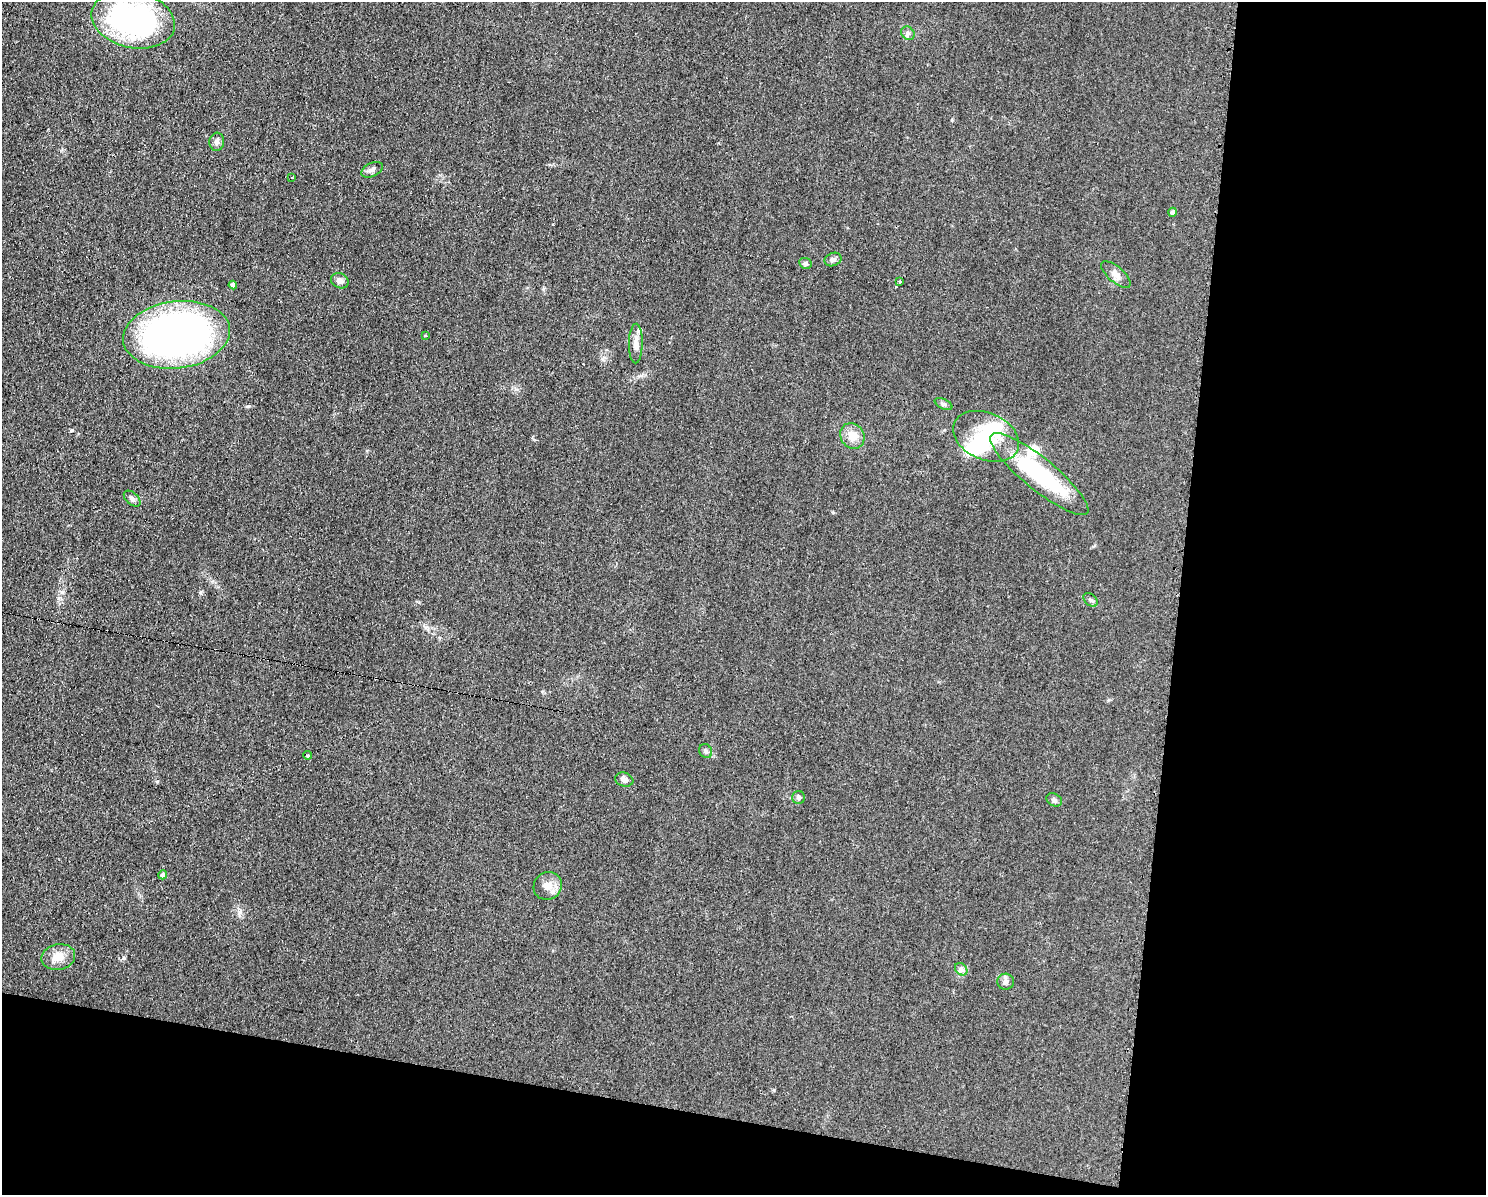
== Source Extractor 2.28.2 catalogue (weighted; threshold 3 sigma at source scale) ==
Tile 12 of 3 x 4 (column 3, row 4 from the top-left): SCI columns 3091-4574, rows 1-1193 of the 4823 x 4771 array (HDU 1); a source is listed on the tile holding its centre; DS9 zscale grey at full resolution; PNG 1488 x 1197 px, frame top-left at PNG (2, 2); each listed source drawn as its Kron ellipse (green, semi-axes under 4 px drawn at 4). Shown black and unused: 27% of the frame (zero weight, under 2 of 3 exposures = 2% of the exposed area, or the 3 px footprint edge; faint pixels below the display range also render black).
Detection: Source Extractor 2.28.2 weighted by HDU 2 'WHT'; one run over the whole footprint, this tile lists its part. Background 0.0548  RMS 0.0099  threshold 0.0444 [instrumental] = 3 sigma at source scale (4.5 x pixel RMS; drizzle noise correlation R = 1.50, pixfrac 1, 0.05/0.05 arcsec/px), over >= 5 px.
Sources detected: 38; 2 inside a brighter object's white glare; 3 cosmic-ray / hot-pixel residue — neither listed nor drawn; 2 inside a brighter listed object's ellipse — not listed separately; the other 31 listed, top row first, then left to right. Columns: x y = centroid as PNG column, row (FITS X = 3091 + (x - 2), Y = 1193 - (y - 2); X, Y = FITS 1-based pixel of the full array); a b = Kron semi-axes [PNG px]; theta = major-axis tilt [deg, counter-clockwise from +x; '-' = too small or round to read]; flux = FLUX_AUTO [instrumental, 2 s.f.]
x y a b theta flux
133 20 42 28 -12 210
908 33 7 6 - 2.6
217 142 9 7 86 3.2
372 170 11 6 26 3.8
292 178 3 2 - 2
1173 212 4 4 - 2.6
833 259 9 6 23 3
805 263 6 5 - 2.7
1116 274 18 7 -41 6.4
340 281 9 7 -28 4.6
900 282 3 3 - 2.9
233 285 4 4 - 4.9
177 335 54 33 7 520
425 336 3 3 - 3.6
636 344 20 7 89 7.5
944 404 9 5 -26 2.2
852 436 13 11 -55 12
986 436 34 23 -23 45
1039 474 62 16 -39 100
132 499 10 6 -42 2.9
1090 600 8 5 -41 2.2
706 751 7 6 - 2.7
307 755 4 3 - 1.4
624 780 9 7 -17 3.8
799 798 6 6 - 2.3
1054 800 8 6 -27 2.6
162 875 5 4 - 2.6
548 886 14 13 - 10
58 957 17 12 11 12
961 969 7 5 -46 2.7
1006 982 8 8 - 3.3
Unlisted compact peaks at least as high as the median listed source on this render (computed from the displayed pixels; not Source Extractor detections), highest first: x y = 124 958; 157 781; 248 406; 952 120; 240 912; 200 593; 774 1090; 62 592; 833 512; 516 389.